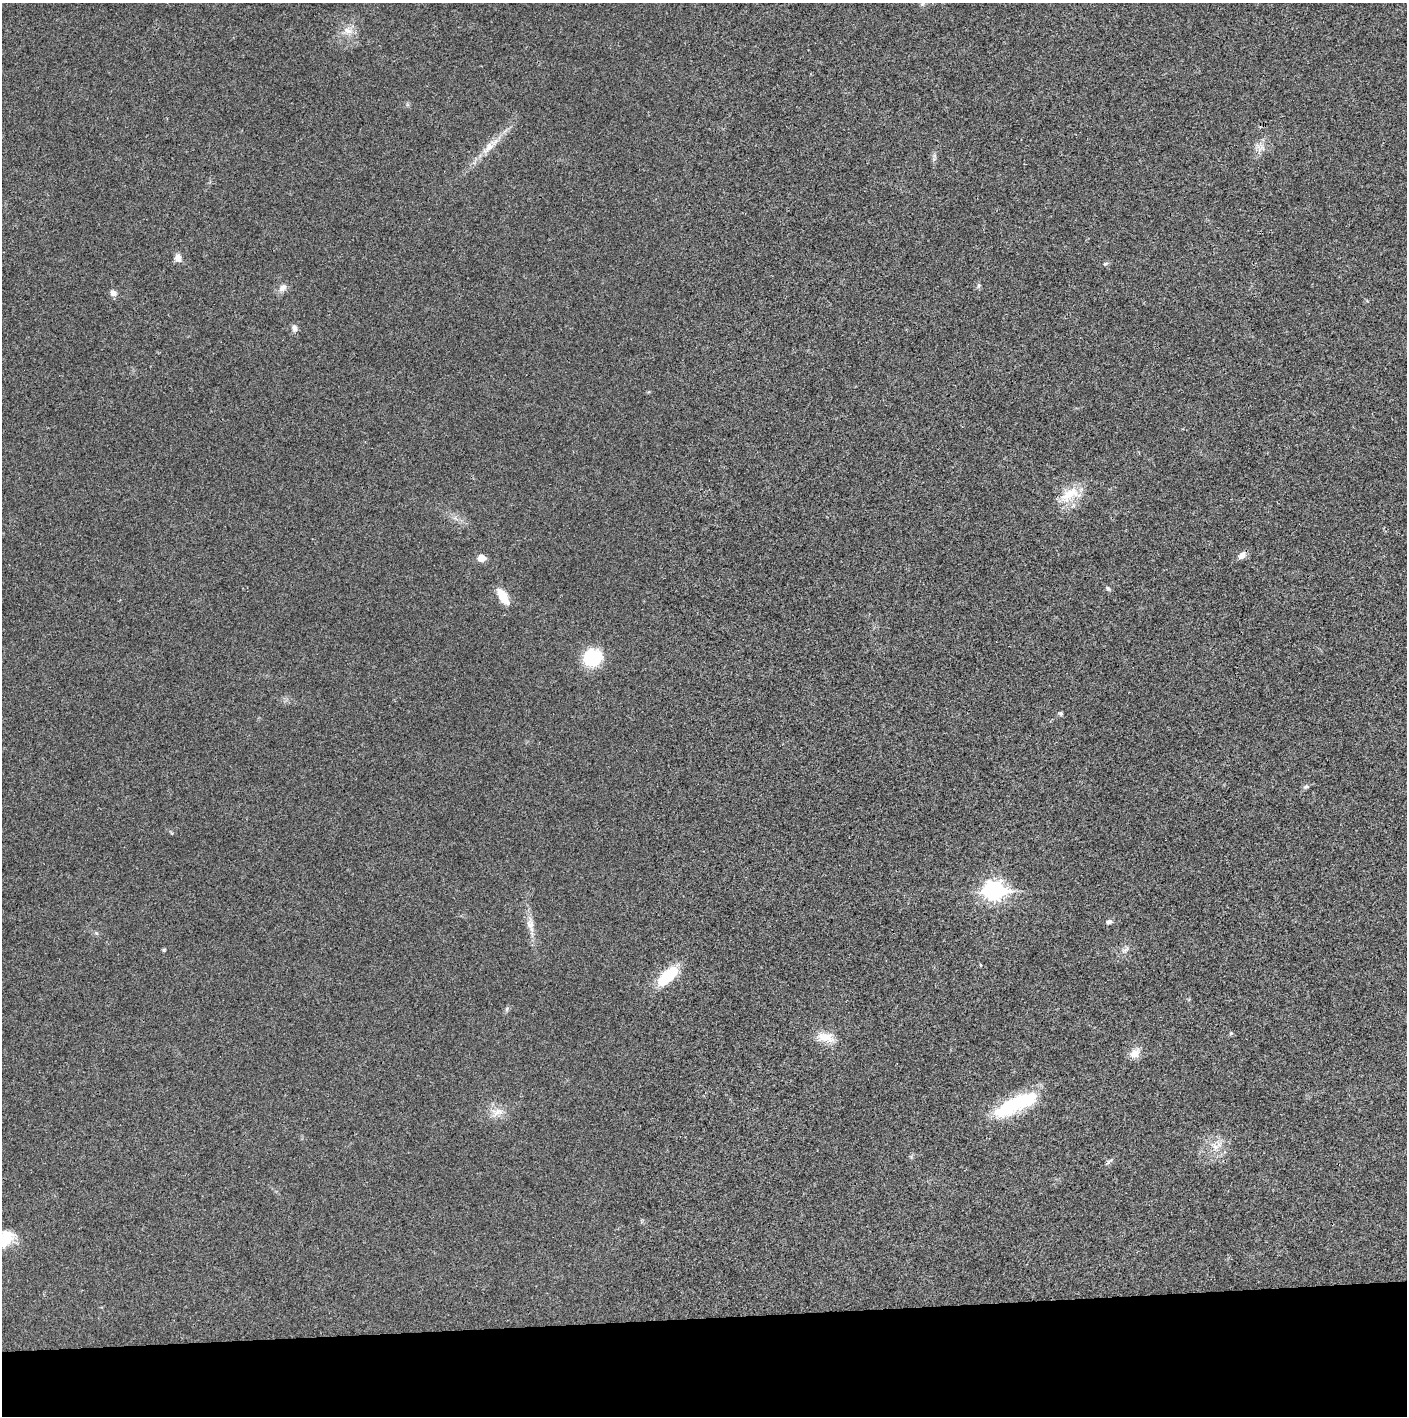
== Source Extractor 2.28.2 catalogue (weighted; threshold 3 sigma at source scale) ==
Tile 8 of 3 x 3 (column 2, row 3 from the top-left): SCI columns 1410-2814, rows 1-1414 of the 4221 x 4243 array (HDU 1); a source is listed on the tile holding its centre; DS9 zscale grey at full resolution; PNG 1409 x 1418 px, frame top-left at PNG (2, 3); no overlay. Shown black and unused: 7% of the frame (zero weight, under 3 of 4 exposures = <1% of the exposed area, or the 3 px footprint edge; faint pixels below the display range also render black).
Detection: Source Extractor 2.28.2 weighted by HDU 2 'WHT'; one run over the whole footprint, this tile lists its part. Background 0.019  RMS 0.0051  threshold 0.0229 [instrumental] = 3 sigma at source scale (4.5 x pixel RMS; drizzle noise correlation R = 1.50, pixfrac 1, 0.05/0.05 arcsec/px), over >= 5 px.
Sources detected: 32; all 32 listed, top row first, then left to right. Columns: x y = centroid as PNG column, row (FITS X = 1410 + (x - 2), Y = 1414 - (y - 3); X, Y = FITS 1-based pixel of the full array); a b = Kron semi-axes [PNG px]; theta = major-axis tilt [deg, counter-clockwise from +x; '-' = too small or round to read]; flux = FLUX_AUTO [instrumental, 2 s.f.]
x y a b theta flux
922 3 9 5 -81 1.2
348 31 14 8 -20 4.3
488 147 22 9 44 6.4
178 258 11 9 -85 2.7
1105 264 7 3 19 0.76
979 286 6 4 46 0.77
282 288 13 9 43 2.8
113 293 8 7 - 2
294 328 10 7 -81 1.9
1069 494 32 15 27 12
1242 555 10 7 52 2.8
482 558 5 5 - 8.5
1108 588 7 4 -37 0.85
503 597 22 9 -59 7.4
593 657 18 16 26 24
1060 713 5 5 - 0.83
1306 787 8 6 25 1.2
994 890 10 7 0 210
1109 922 5 5 - 1.9
530 925 14 9 -72 3.8
1125 949 15 3 28 1.5
164 950 5 4 - 0.62
980 965 4 3 - 0.4
667 976 26 11 43 21
507 1009 6 4 89 0.82
1231 1033 6 5 - 0.65
826 1037 26 13 -10 7.5
1135 1053 13 10 46 4.8
1015 1104 56 16 25 36
497 1112 19 9 -2 5.4
1216 1146 16 9 33 5
5 1239 24 15 57 13
Isophote crosses this tile's border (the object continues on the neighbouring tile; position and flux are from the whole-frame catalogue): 2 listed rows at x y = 922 3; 5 1239
Unlisted compact peaks at least as high as the median listed source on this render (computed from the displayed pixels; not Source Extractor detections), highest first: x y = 1108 1162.